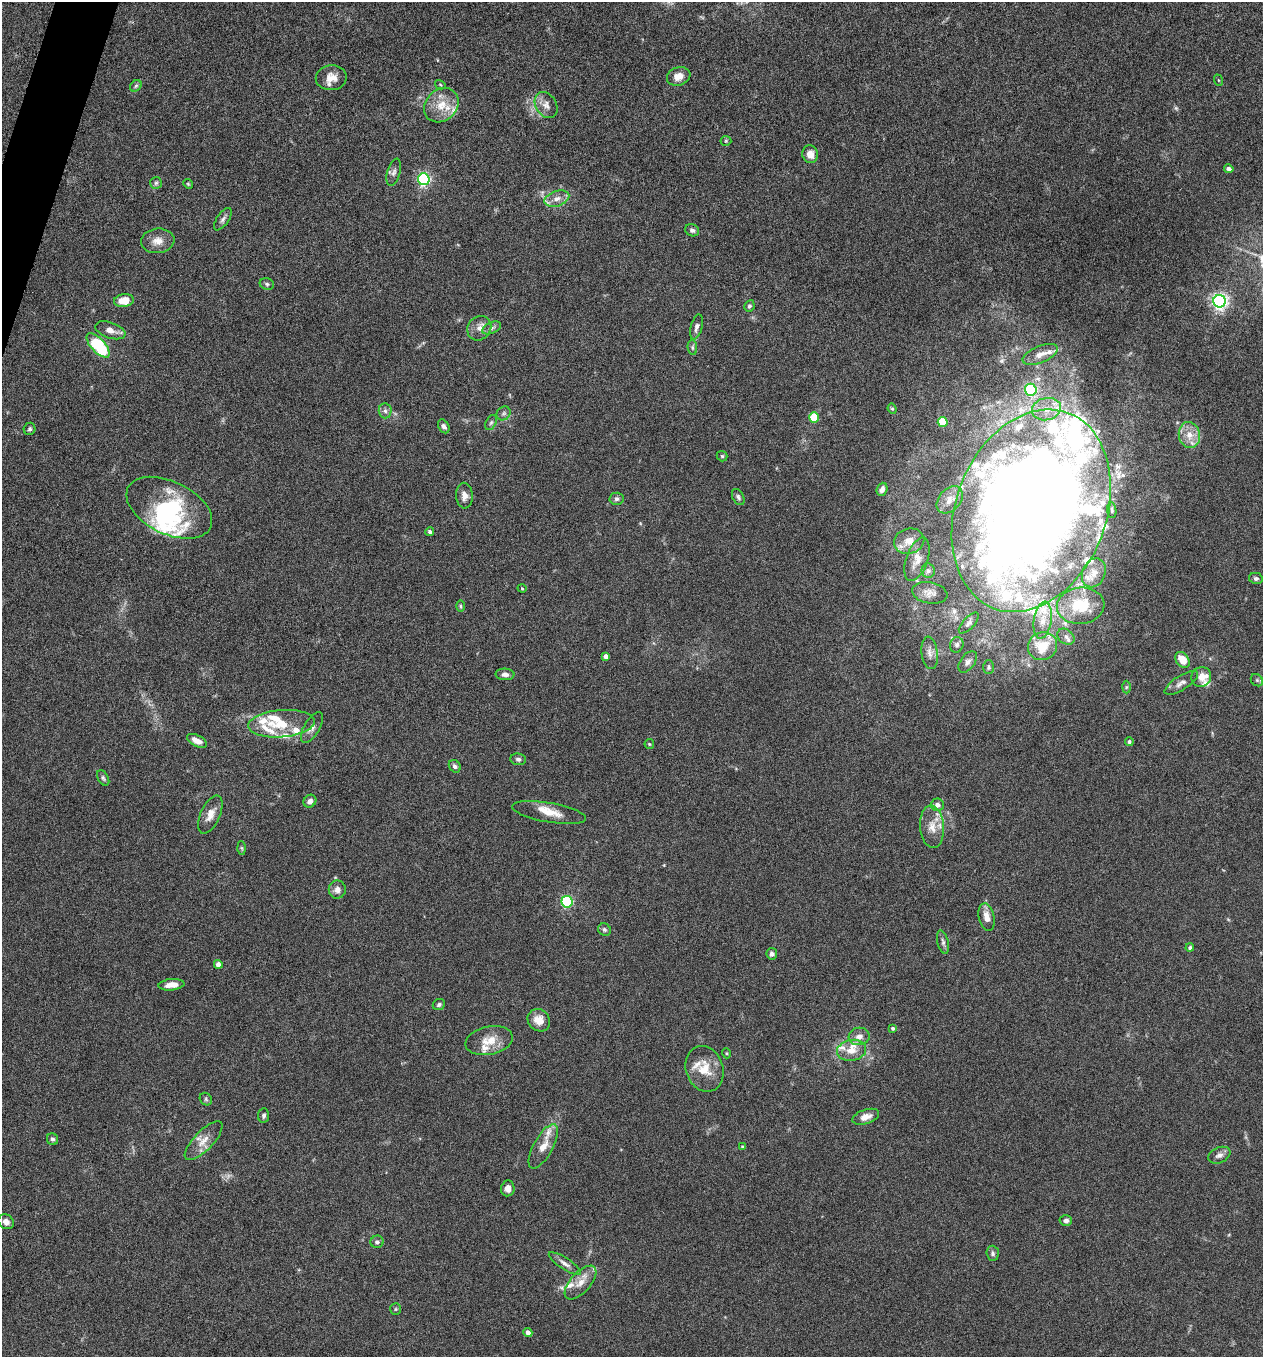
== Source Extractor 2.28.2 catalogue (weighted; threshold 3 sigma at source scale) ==
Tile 11 of 4 x 4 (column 3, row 3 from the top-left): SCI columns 2659-3919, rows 1366-2720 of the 5448 x 5438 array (HDU 1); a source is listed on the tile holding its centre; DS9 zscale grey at full resolution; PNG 1265 x 1359 px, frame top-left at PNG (2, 2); each listed source drawn as its Kron ellipse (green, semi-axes under 4 px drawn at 4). Shown black and unused: <1% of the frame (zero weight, under 5 of 9 exposures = <1% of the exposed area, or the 3 px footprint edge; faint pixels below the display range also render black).
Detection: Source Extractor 2.28.2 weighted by HDU 2 'WHT'; one run over the whole footprint, this tile lists its part. Background 0.0659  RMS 0.0032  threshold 0.0131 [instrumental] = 3 sigma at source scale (4.09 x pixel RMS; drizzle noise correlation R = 1.36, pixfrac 0.8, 0.05/0.05 arcsec/px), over >= 5 px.
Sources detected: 162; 3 too faint to see at this stretch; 3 inside a brighter object's white glare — neither listed nor drawn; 34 inside a brighter listed object's ellipse — not listed separately; the other 122 listed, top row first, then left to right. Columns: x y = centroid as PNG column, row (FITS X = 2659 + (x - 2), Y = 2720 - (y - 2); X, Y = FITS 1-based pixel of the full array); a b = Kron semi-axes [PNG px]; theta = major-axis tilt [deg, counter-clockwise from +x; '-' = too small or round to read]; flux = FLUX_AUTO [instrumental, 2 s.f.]
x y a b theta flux
679 76 12 9 19 2.8
331 78 15 12 3 3.4
1218 80 6 3 -70 0.28
440 85 6 4 -30 0.35
136 86 6 5 - 0.53
441 105 19 15 44 6
546 105 14 10 -57 2.2
726 141 5 5 - 0.38
810 154 9 7 -75 2.4
1229 169 4 4 - 1.3
394 172 14 6 74 1.2
424 179 6 6 - 54
156 183 6 6 - 0.56
188 184 5 4 - 0.36
557 199 12 7 17 2.3
223 219 13 6 55 1.1
692 230 7 6 - 0.89
158 241 17 12 7 3.1
267 284 7 5 -19 0.69
124 301 10 6 8 5
1219 301 6 6 - 110
749 306 6 5 - 0.57
696 327 13 5 75 1.2
479 328 13 11 49 2.5
492 328 10 5 24 0.96
110 330 16 8 -19 2.4
98 345 15 7 -48 23
692 347 7 4 -84 0.59
1040 354 19 8 22 2.7
1031 390 6 5 - 40
892 409 5 4 - 0.38
1046 409 14 11 12 4.6
385 411 7 6 - 0.91
504 413 7 6 - 0.78
814 417 5 5 - 11
491 422 8 5 62 0.62
943 422 5 5 - 9
444 426 7 5 -58 0.86
30 429 6 5 - 0.65
1189 435 13 10 -77 3.9
722 456 5 5 - 0.44
882 489 7 5 68 1.4
464 496 13 8 -88 2.1
738 497 9 5 -62 0.74
617 499 7 6 - 0.86
950 500 15 10 48 2.4
169 508 46 26 -26 27
1112 510 8 4 -84 0.59
1031 511 104 75 69 780
430 532 4 4 - 0.85
909 541 15 12 15 3.5
917 559 23 11 71 3.1
928 571 7 6 - 0.8
1094 573 15 11 66 2.9
1256 578 7 5 -12 0.61
522 588 4 4 - 0.28
930 593 18 10 -10 2.1
460 606 6 3 -89 0.37
1081 606 24 18 5 11
1043 620 19 8 81 3.8
969 623 13 5 47 0.91
1066 637 9 7 -37 1.1
957 645 8 6 73 0.91
1043 646 15 13 31 6.9
930 653 16 8 -82 2.1
606 656 4 4 - 1.4
1182 660 9 6 -53 4.3
968 662 12 7 54 1.3
989 667 7 5 90 0.52
505 674 9 6 -3 1.2
1201 677 10 9 - 2.6
1257 680 7 5 -45 0.57
1181 683 19 7 32 1.8
1126 687 6 4 88 0.43
281 724 33 13 4 8.6
312 727 17 7 59 1.8
197 741 11 5 -26 2.4
1129 742 4 4 - 0.59
649 744 5 4 - 0.37
518 759 8 6 -7 0.84
455 766 7 5 -50 0.93
103 778 8 5 -60 0.62
310 801 7 6 - 1.1
937 805 6 6 - 1.1
549 812 37 9 -10 4.6
210 815 20 9 66 3.2
932 827 21 12 -86 4.3
242 848 6 4 -88 0.44
337 890 9 8 - 1.7
567 902 5 5 - 40
987 917 14 8 -78 2.7
604 930 7 6 - 0.72
943 942 12 5 -77 0.96
1190 948 4 4 - 0.62
772 954 5 5 - 1.1
218 964 4 4 - 2
171 985 13 5 5 3
439 1005 6 5 - 0.69
539 1020 12 10 -44 3.4
893 1028 4 3 - 0.6
859 1036 10 8 8 2
489 1041 24 14 12 5.1
852 1050 15 10 10 3.8
726 1053 5 3 - 0.28
705 1069 23 18 -72 6.7
206 1099 7 5 -48 0.59
264 1116 7 5 82 0.71
866 1117 14 7 18 2.5
52 1139 6 5 - 0.65
204 1141 25 9 46 3.8
543 1146 25 9 61 4
742 1147 4 3 - 0.44
1219 1155 12 7 24 1.4
508 1188 8 6 83 1.6
1066 1221 6 5 - 1.1
6 1222 8 7 - 1.7
377 1242 6 6 - 0.79
993 1253 7 6 - 0.78
565 1263 18 5 -33 1.7
581 1283 21 10 48 3.5
396 1309 6 5 - 0.45
528 1332 5 4 - 1.4